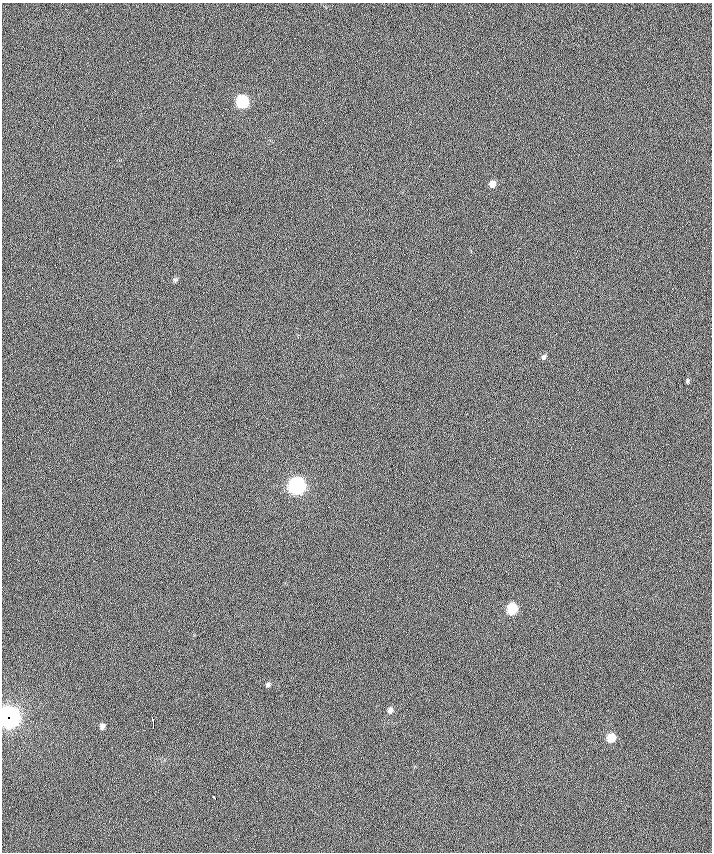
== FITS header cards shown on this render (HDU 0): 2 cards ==
NAXIS1  =                  710 /
NAXIS2  =                  850 /

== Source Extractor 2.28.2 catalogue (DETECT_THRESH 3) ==
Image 710 x 850 px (HDU 0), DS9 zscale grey, 1 PNG px = 1 image px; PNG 714 x 854 px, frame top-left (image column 1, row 850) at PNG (2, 3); no overlay
Background -0.28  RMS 15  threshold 44.3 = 3 sigma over >= 5 px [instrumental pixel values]
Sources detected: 14; all 14 listed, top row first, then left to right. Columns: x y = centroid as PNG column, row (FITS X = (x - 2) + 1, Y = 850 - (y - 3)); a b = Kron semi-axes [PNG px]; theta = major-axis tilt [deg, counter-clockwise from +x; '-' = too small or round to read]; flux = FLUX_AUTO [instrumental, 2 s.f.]
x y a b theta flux
242 101 7 7 - 86000
492 184 7 7 - 6000
175 280 7 5 73 2100
544 357 7 6 - 2500
687 381 6 4 -84 1400
296 486 8 8 - 270000
512 609 7 7 - 42000
268 685 6 5 - 2200
390 710 8 6 75 4100
9 717 10 9 - 580000
153 722 11 3 -82 4100
102 726 7 6 - 3700
611 738 7 7 - 19000
214 798 4 3 - 3900
At the frame edge (FLAGS 8, measured only in part): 1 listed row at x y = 9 717